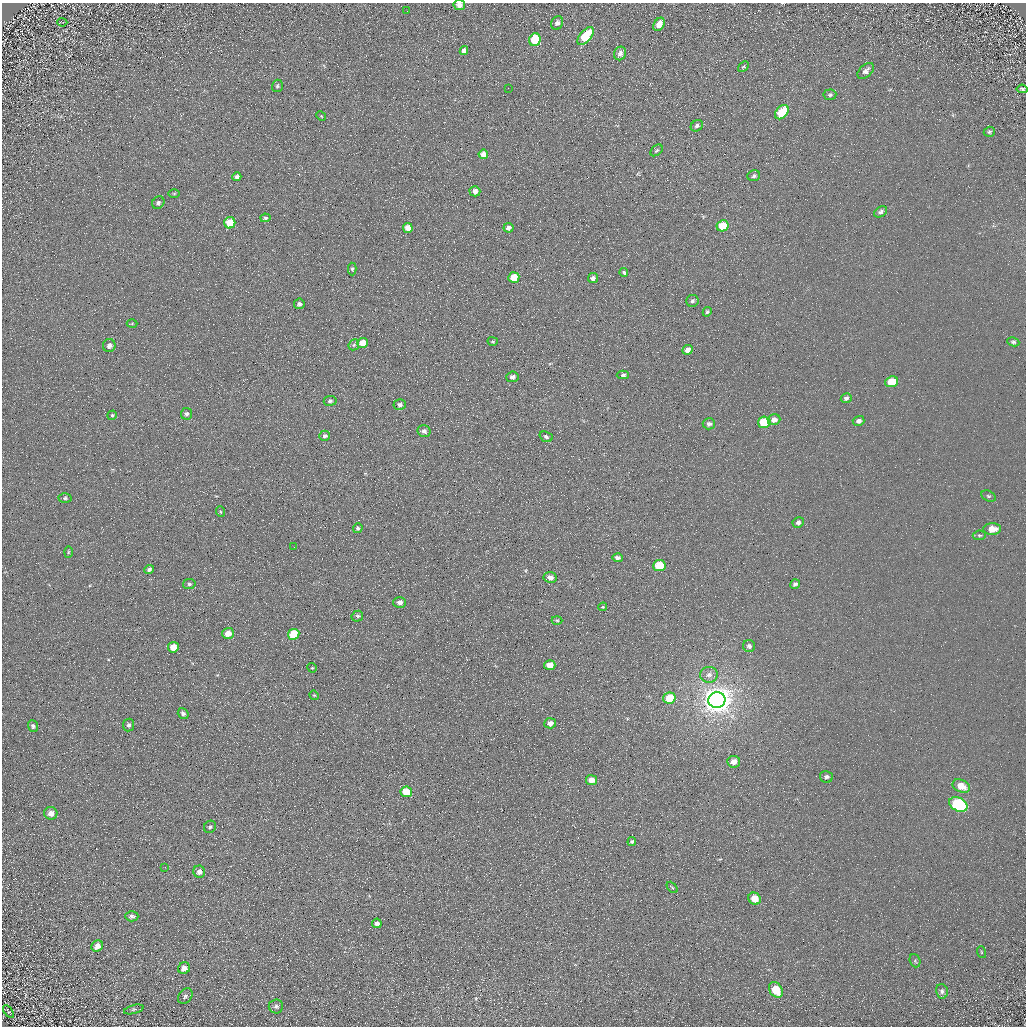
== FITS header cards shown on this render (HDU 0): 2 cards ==
NAXIS1  =                 1024 / Required FITS header
NAXIS2  =                 1024 / Required FITS header

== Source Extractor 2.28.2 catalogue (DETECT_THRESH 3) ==
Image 1024 x 1024 px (HDU 0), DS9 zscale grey, 1 PNG px = 1 image px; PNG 1028 x 1028 px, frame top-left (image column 1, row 1024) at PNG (2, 3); each listed source drawn as its Kron ellipse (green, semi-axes under 4 px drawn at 4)
Background 5.15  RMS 7.8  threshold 23.4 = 3 sigma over >= 5 px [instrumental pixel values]
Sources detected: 119; all 119 listed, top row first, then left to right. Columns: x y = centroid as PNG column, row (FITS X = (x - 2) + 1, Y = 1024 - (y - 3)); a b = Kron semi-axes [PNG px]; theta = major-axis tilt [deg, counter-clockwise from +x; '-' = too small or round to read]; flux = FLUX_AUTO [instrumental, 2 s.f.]
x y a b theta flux
459 5 6 5 - 2600
407 11 2 2 - 680
62 22 5 2 - 380
557 23 7 5 60 2000
659 24 7 5 58 5200
586 36 11 5 50 18000
535 40 6 5 - 20000
464 51 4 4 - 1800
620 53 7 6 - 2600
743 66 6 4 43 620
866 71 10 6 43 2300
277 86 6 5 - 930
508 88 2 2 - 270
1022 89 5 3 - 870
830 95 6 5 - 980
782 112 8 5 46 17000
321 116 5 4 - 500
697 126 6 5 - 1400
989 132 6 5 - 800
657 150 7 5 39 960
483 154 5 5 - 4700
754 176 6 5 - 1200
237 177 4 4 - 1300
475 191 5 5 - 3000
174 194 6 4 1 510
158 203 7 5 51 1100
881 212 7 5 32 1400
265 218 5 4 - 820
230 223 6 5 - 12000
723 226 6 5 - 17000
408 228 5 5 - 4300
508 228 5 4 - 2700
352 269 6 4 -89 930
624 272 4 3 - 670
514 277 5 5 - 11000
593 278 5 5 - 1800
692 301 6 6 - 1300
299 304 5 5 - 1700
707 312 5 4 - 860
132 324 5 3 - 510
493 341 5 4 - 660
1013 342 6 4 -10 960
363 343 5 5 - 7600
354 345 6 5 - 820
109 346 6 6 - 2300
688 350 5 4 - 3100
623 375 6 4 1 1200
512 377 6 5 - 1600
891 382 6 5 - 11000
846 398 5 5 - 1400
330 401 6 4 7 1100
400 405 6 5 - 1600
186 414 6 5 - 1300
112 415 5 4 - 850
774 420 6 5 - 3300
859 421 6 5 - 1900
764 422 6 5 - 22000
709 424 6 5 - 1700
424 431 6 5 - 1800
325 436 5 5 - 1500
546 437 7 5 -22 980
988 496 8 5 -26 900
65 498 6 5 - 900
221 512 5 3 - 540
798 523 6 5 - 1700
358 528 5 4 - 920
992 529 9 6 3 6700
979 535 6 4 5 950
294 547 2 2 - 340
68 552 6 4 88 630
618 558 5 4 - 1900
659 566 6 5 - 19000
149 570 5 4 - 1500
550 577 6 5 - 2900
189 584 6 5 - 1100
795 584 5 4 - 1400
400 602 6 5 - 2600
603 607 4 3 - 480
357 616 6 5 - 1000
557 620 5 3 - 580
228 633 6 5 - 5600
294 634 6 5 - 15000
749 646 6 6 - 1500
173 647 5 5 - 7700
550 665 5 5 - 5500
312 668 5 4 - 650
709 675 9 8 - 2800
314 695 5 4 - 520
669 698 6 5 - 11000
717 700 8 8 - 860000
183 713 6 5 - 1600
550 723 6 5 - 3700
129 725 6 5 - 1200
33 726 6 5 - 1200
734 762 6 6 - 4000
826 777 6 6 - 1300
591 780 5 5 - 4900
961 786 9 6 -23 7300
406 792 6 5 - 13000
958 804 10 6 -28 60000
51 813 6 6 - 3600
210 827 6 5 - 1200
632 842 4 4 - 1000
165 867 3 3 - 310
199 872 6 6 - 2500
672 887 7 3 -48 580
755 899 6 5 - 7500
132 916 6 5 - 1300
377 923 5 4 - 2300
97 946 6 5 - 3100
981 952 6 3 -71 600
915 961 7 5 -69 870
184 968 6 5 - 3500
776 990 8 6 -57 13000
942 991 7 6 - 1300
185 996 8 6 53 1300
276 1006 7 7 - 1600
134 1009 10 3 15 730
8 1012 7 3 -54 670
At the frame edge (FLAGS 8, measured only in part): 1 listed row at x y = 459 5